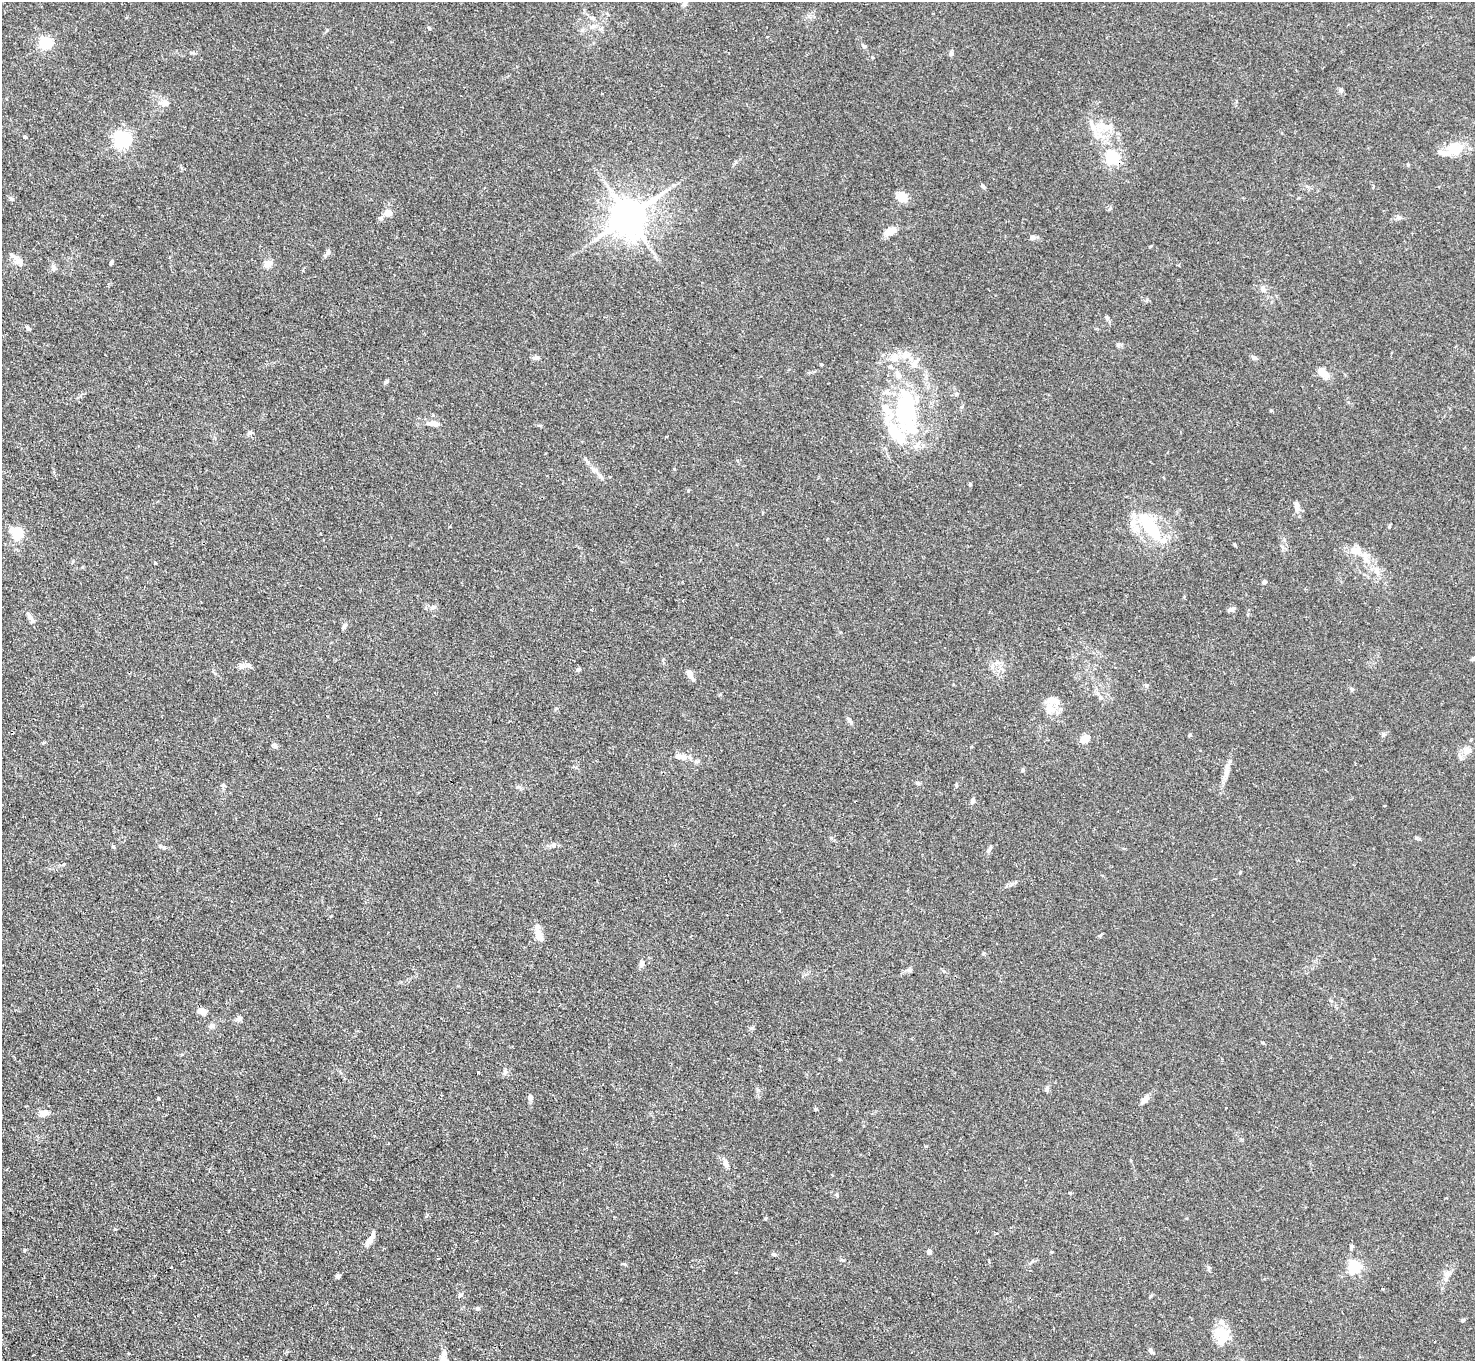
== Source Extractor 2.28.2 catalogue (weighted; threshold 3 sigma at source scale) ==
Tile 7 of 4 x 4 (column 3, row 2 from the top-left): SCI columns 2946-4418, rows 3017-4375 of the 5896 x 5890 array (HDU 1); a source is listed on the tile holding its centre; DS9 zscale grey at full resolution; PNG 1477 x 1363 px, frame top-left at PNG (2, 2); no overlay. Shown black and unused: <1% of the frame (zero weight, under 2 of 3 exposures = <1% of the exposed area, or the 3 px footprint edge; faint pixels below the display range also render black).
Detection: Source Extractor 2.28.2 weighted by HDU 2 'WHT'; one run over the whole footprint, this tile lists its part. Background 0.109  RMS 0.0058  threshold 0.0261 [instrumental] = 3 sigma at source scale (4.5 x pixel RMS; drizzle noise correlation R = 1.50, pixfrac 1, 0.05/0.05 arcsec/px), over >= 5 px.
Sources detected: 125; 3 inside a brighter object's white glare — not listed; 16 inside a brighter listed object's ellipse — not listed separately; the other 106 listed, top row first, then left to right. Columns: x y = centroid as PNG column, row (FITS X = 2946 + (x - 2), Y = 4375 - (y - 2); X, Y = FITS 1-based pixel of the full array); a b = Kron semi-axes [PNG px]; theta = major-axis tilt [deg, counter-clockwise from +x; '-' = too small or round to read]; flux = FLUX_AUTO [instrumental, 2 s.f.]
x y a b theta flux
592 18 8 4 -44 1.4
592 27 9 7 42 2.6
429 28 6 3 -45 0.63
46 43 6 6 - 89
951 53 6 6 - 1.2
602 93 3 2 - 0.39
165 103 13 9 8 3.6
1102 126 16 13 -76 9.5
25 137 4 3 - 1.2
122 139 6 6 - 190
1455 149 18 16 -14 11
1112 158 6 6 - 110
982 186 7 4 -41 0.99
902 197 13 9 -21 7.8
11 198 8 5 -40 1.1
388 212 10 8 10 3.9
629 217 11 9 35 1700
1399 218 7 6 - 1.3
891 231 14 7 26 7.4
1033 237 8 6 3 1.9
328 251 6 5 - 1.1
19 261 14 10 -6 4.1
112 262 7 4 70 0.81
268 264 12 8 35 3.3
54 268 8 6 -76 1.6
1263 289 9 6 -69 2
28 329 6 4 -55 1.2
1254 357 8 5 -27 1.4
536 358 9 6 -4 1.9
895 358 13 10 57 5.3
821 365 4 3 - 0.62
1323 373 16 9 -39 5.7
386 381 8 4 38 1.1
957 393 6 5 - 1.1
907 401 39 29 58 46
434 424 17 7 -7 4.1
249 433 7 5 28 1.3
674 469 4 3 - 0.5
970 484 4 4 - 0.66
1297 507 14 6 -82 3
1150 527 40 15 -55 33
17 533 18 14 -60 10
1356 551 17 11 -6 7.4
155 563 5 3 - 0.44
1377 571 12 5 86 2.7
1264 582 4 4 - 1.8
432 607 7 5 20 1.6
1231 610 9 5 19 1.8
29 616 13 6 -64 2.2
344 626 8 5 53 1.4
1473 658 6 4 33 1.1
242 666 11 8 -2 2.9
578 669 6 6 - 1.1
215 673 6 4 -20 0.76
690 674 10 7 -57 3.6
1146 685 6 4 -18 0.8
1352 689 5 5 - 0.94
1052 700 23 10 -8 6.3
849 720 12 4 -54 1.4
1189 735 5 3 - 0.62
1085 739 5 5 - 12
275 746 7 6 - 1.3
1467 750 12 9 -7 4
683 757 9 8 - 3.1
697 761 6 4 19 0.97
1227 769 13 4 81 2.9
1023 770 5 5 - 0.86
917 783 6 5 - 1.1
223 785 6 5 - 0.96
956 785 5 3 - 0.7
973 800 8 5 67 1.4
554 845 8 6 19 1.7
164 848 5 5 - 0.94
989 849 10 4 57 1.4
538 933 11 10 - 4.8
642 963 5 5 - 2
909 970 7 6 - 1.3
202 1012 13 8 -21 3.3
239 1019 7 6 - 2.2
212 1026 7 6 - 2.2
505 1071 7 5 -80 1.3
478 1073 3 2 - 0.65
1047 1089 7 6 - 1.2
530 1097 8 6 -80 1.8
158 1098 4 3 - 0.56
1145 1099 12 6 52 3.1
45 1113 12 7 5 3.8
726 1164 9 6 -74 2.6
837 1195 6 4 -50 0.79
765 1219 5 3 - 0.54
370 1240 16 7 54 4.5
1352 1246 6 5 - 0.86
929 1251 5 5 - 1.7
774 1254 7 5 -1 1.2
171 1267 3 3 - 2
1354 1267 6 6 - 88
1209 1268 7 4 -72 0.91
1448 1273 11 3 15 1.5
338 1276 5 4 - 1.8
1446 1279 7 4 72 1.3
1382 1289 3 3 - 1.1
460 1295 6 5 - 1.1
477 1308 5 5 - 1.3
1463 1320 5 5 - 0.81
1223 1337 25 16 79 11
1151 1351 8 4 -48 1.6
Overlapping masked pixels (flux is a lower limit): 1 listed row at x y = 1112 158
Isophote crosses this tile's border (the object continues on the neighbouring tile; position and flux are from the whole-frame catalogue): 1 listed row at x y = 1473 658
Unlisted compact peaks at least as high as the median listed source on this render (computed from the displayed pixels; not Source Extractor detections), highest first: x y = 816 1109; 1271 410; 865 46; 1416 838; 24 1250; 872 57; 1383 734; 1235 545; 624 1264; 1118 344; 1408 165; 1389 527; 843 1260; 688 491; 1109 209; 1107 318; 1341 90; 1240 872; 752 1028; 1151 246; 831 838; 758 1090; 327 30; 1150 1296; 115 1229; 926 1146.